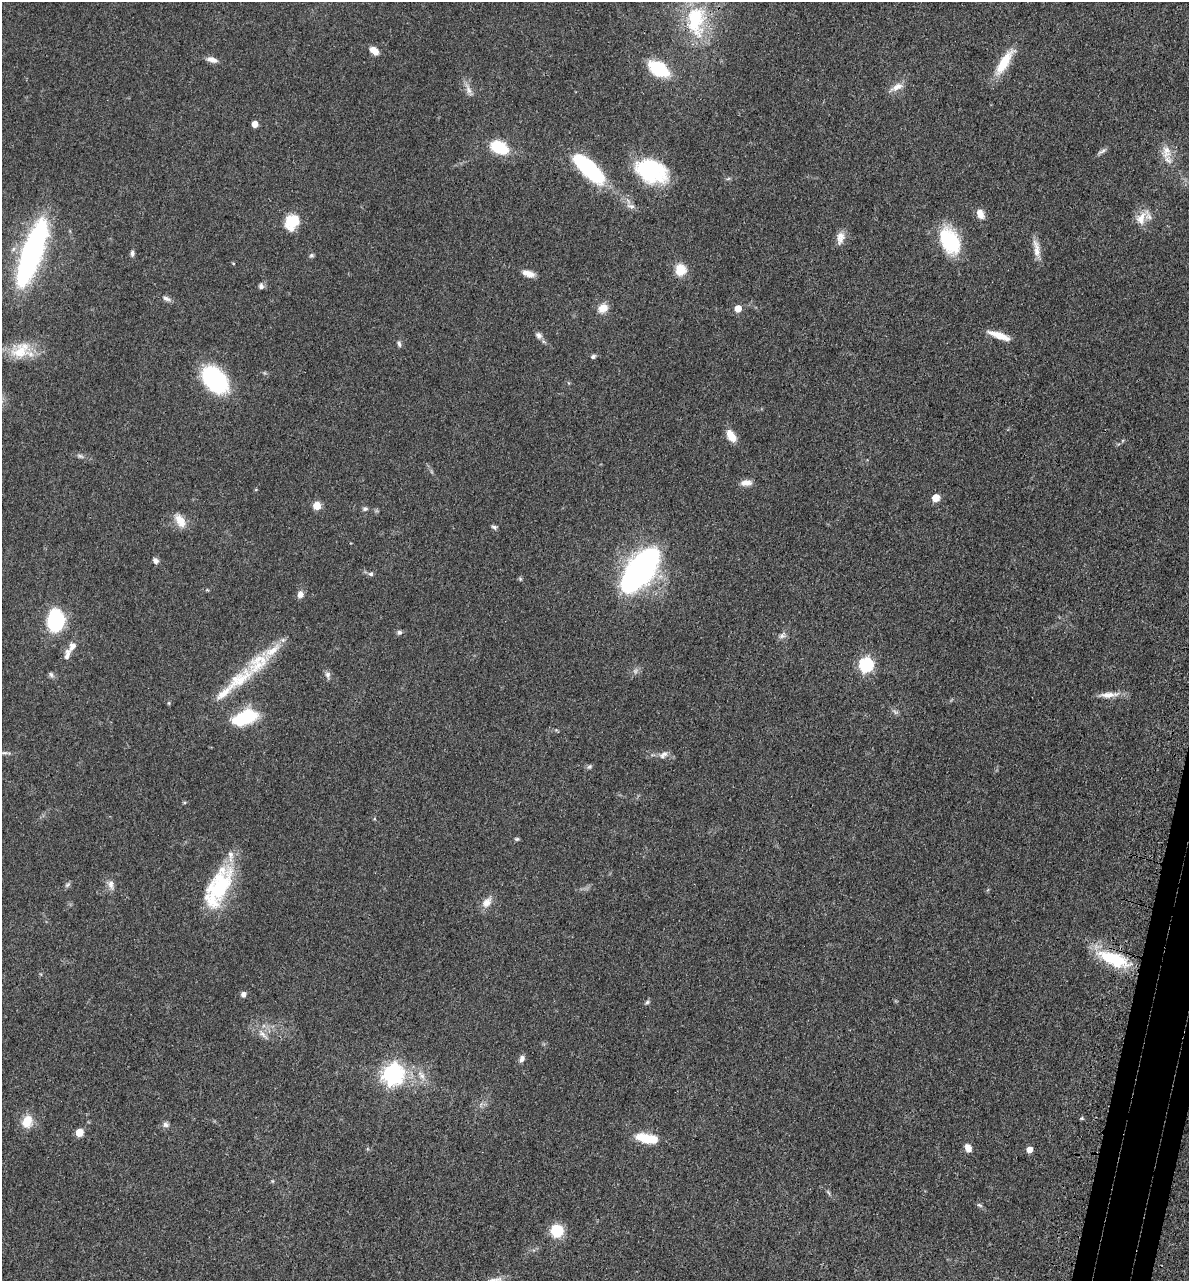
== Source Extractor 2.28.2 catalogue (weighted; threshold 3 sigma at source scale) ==
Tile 6 of 4 x 4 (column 2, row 2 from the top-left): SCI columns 1510-2696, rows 2627-3905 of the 5276 x 5252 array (HDU 1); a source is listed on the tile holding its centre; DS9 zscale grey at full resolution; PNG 1191 x 1283 px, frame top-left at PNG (2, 2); no overlay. Shown black and unused: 2% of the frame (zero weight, under 3 of 4 exposures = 6% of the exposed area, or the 3 px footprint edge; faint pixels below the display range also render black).
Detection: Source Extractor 2.28.2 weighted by HDU 2 'WHT'; one run over the whole footprint, this tile lists its part. Background 0.0401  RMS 0.0049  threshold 0.0219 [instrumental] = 3 sigma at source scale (4.5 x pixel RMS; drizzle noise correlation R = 1.50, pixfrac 1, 0.05/0.05 arcsec/px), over >= 5 px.
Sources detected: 95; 1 too faint to see at this stretch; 1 inside a brighter object's white glare — not listed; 4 inside a brighter listed object's ellipse — not listed separately; the other 89 listed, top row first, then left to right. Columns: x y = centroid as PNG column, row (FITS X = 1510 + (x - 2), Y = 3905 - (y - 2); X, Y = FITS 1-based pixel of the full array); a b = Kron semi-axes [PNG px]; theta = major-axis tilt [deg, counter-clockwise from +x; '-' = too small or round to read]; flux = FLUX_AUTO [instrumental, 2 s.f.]
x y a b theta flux
695 20 46 24 -88 36
374 51 11 7 -40 4.2
212 60 13 6 -16 2.9
1004 62 37 11 58 12
659 69 16 10 -31 30
896 87 19 8 29 3.9
468 89 18 6 -70 2.9
255 124 5 5 - 5.7
499 147 18 11 -25 20
1102 151 14 4 24 1.3
1166 152 20 12 -88 6.2
589 169 36 13 -43 54
651 171 36 24 -22 37
631 206 12 6 -9 2.1
980 214 12 8 -66 4.3
1141 218 21 12 68 6.5
292 222 17 13 60 13
840 238 18 9 79 3.9
949 241 23 15 -58 40
1036 249 27 7 -81 4.6
32 252 62 17 71 120
132 253 7 5 -86 1.4
311 255 6 6 - 0.9
233 263 4 3 - 0.37
680 270 15 14 - 7.6
528 273 15 7 -17 3.9
261 286 7 6 - 1.5
166 299 11 6 -23 1.8
603 308 12 9 37 5.3
738 308 5 5 - 7.5
539 335 9 7 -34 1.7
999 336 26 7 -20 7.3
399 344 8 5 -79 1.1
20 352 27 21 32 13
593 356 7 5 30 1
215 380 25 16 -48 58
731 436 14 8 -56 6.2
81 456 9 5 -26 1.1
746 483 14 7 8 3.3
256 490 5 3 - 0.41
936 498 7 6 - 6.2
317 506 6 6 - 8
365 509 7 5 1 1
180 521 18 10 -57 6.3
494 527 7 5 -12 1
156 561 8 6 -49 1.7
640 570 39 16 51 200
371 574 6 5 - 1.1
520 579 6 4 -45 0.63
300 594 9 7 73 2.5
56 620 17 12 -89 47
399 632 6 6 - 1.1
782 635 12 6 47 1.8
67 655 18 7 74 3.1
258 663 42 21 46 20
866 665 7 6 - 87
51 675 7 6 - 1.1
327 675 11 7 -79 1.7
223 693 27 9 40 6.7
1109 695 28 7 5 4.5
169 703 6 4 -90 0.55
895 712 8 4 -53 1.1
245 717 26 13 21 26
4 753 9 4 0 0.95
663 755 13 7 32 2.3
589 766 8 5 34 0.97
517 839 6 5 - 0.72
111 884 14 8 -83 2.7
67 885 8 5 30 0.99
218 887 52 22 64 38
487 902 16 10 48 4.3
1114 959 40 14 -21 24
243 994 7 6 - 1.6
647 1002 6 5 - 0.94
263 1034 18 6 -47 3
522 1059 9 6 75 1.8
393 1074 8 7 - 260
421 1075 15 7 -52 3.5
1082 1118 6 3 71 0.54
27 1121 17 13 72 7.3
166 1125 9 7 1 1.6
79 1133 5 5 - 11
647 1139 25 10 -14 14
968 1148 8 6 -65 3.7
1029 1150 5 5 - 5.3
272 1181 5 5 - 0.53
828 1193 9 3 -69 0.74
979 1205 9 4 -27 0.85
557 1231 14 13 - 13
Overlapping masked pixels (flux is a lower limit): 1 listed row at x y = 1114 959